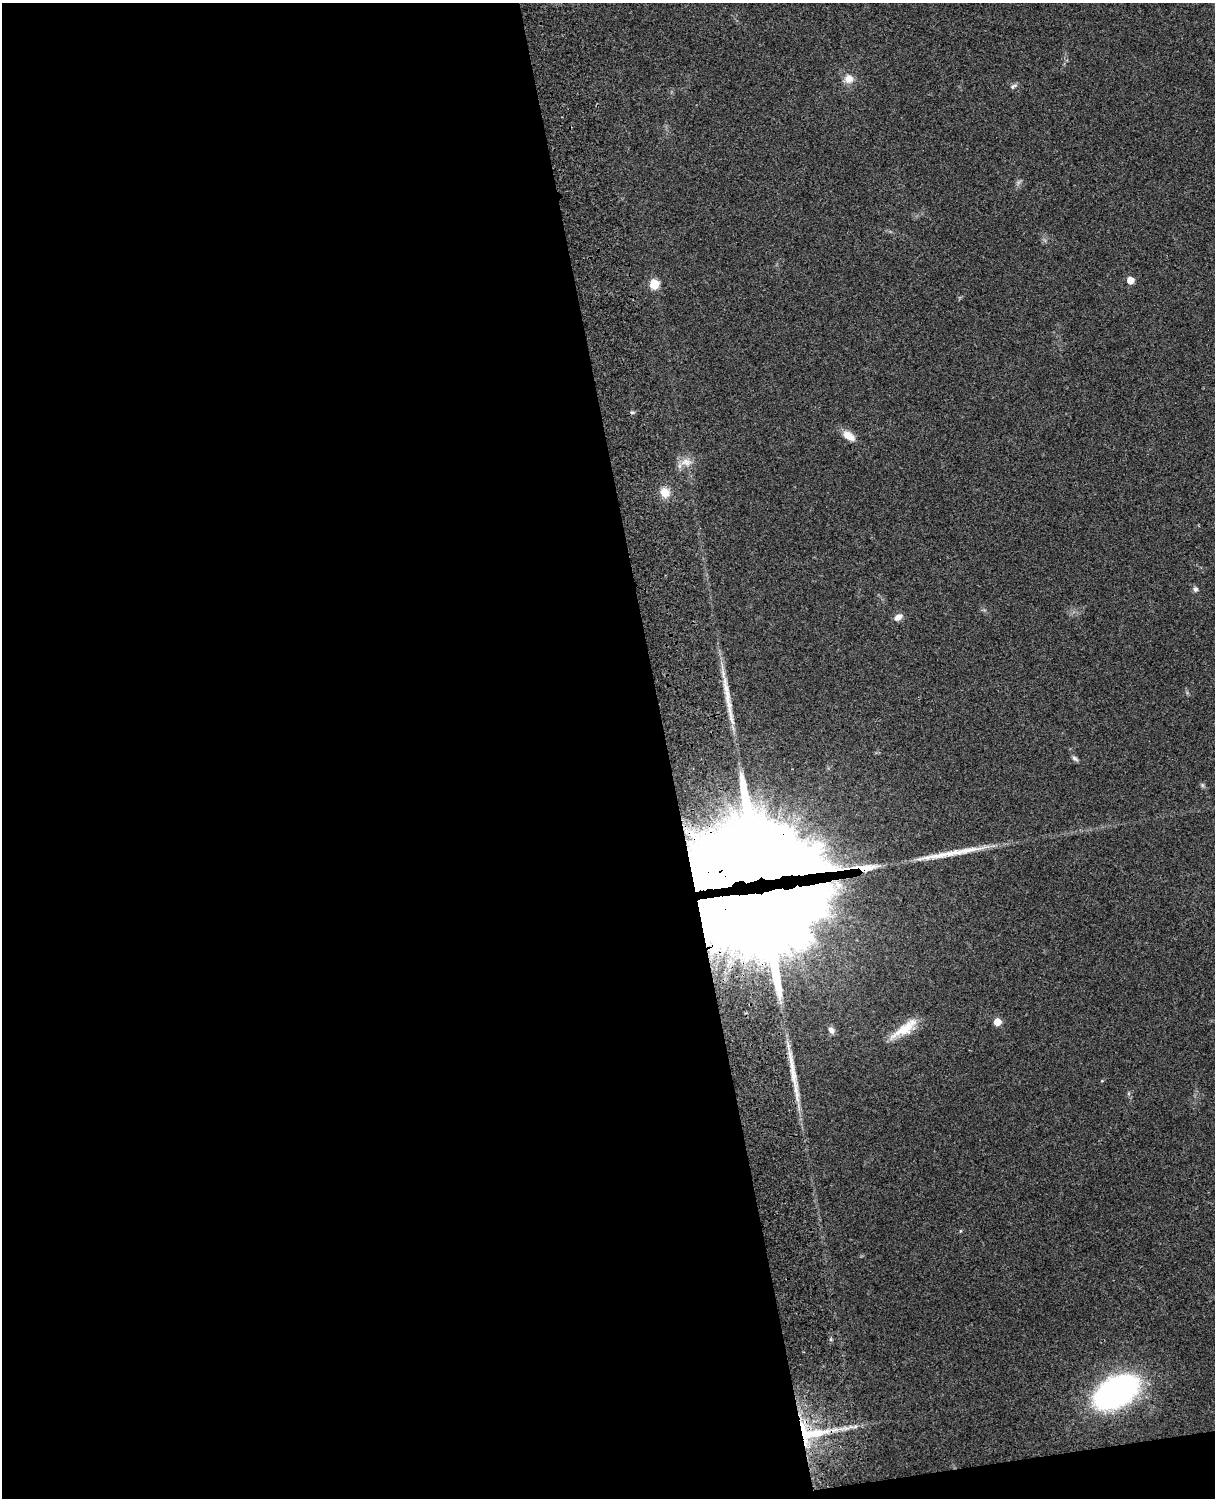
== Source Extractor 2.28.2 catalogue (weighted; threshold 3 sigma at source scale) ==
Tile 9 of 4 x 3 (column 1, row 3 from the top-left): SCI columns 119-1331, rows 164-1659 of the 5090 x 4929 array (HDU 1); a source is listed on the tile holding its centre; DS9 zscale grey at full resolution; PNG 1217 x 1500 px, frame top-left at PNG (2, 3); no overlay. Shown black and unused: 56% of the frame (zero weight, under 3 of 4 exposures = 6% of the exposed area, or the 3 px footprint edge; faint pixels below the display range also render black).
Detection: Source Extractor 2.28.2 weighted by HDU 2 'WHT'; one run over the whole footprint, this tile lists its part. Background 0.29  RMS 0.0093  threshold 0.0419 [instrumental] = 3 sigma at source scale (4.5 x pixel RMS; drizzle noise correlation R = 1.50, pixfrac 1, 0.05/0.05 arcsec/px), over >= 5 px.
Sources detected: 26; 1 inside a brighter object's white glare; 2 cosmic-ray / hot-pixel residue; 3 long thin detections or spike segments (spike, bleed or trail) — not listed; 1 inside a brighter listed object's ellipse — not listed separately; the other 19 listed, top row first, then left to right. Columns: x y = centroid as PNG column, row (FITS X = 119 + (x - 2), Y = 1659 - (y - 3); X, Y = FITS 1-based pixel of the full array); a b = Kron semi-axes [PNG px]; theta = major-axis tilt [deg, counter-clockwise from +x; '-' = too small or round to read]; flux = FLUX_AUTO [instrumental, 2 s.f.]
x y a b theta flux
849 79 12 12 - 8.5
1013 86 10 5 37 2.2
1130 280 5 5 - 13
654 284 6 5 - 40
849 436 18 9 -37 9.7
686 462 17 10 -4 9
665 492 11 11 - 11
1195 589 7 6 - 2.7
898 617 10 7 33 5.5
1075 758 9 5 -33 2.4
1202 785 7 4 -71 1.4
866 868 29 10 9 21
756 877 73 63 60 7500
997 1022 5 5 - 15
905 1029 41 12 35 23
831 1030 10 7 -56 3.6
960 1231 5 3 - 0.82
1116 1392 30 17 30 370
810 1433 48 26 0 80
Overlapping masked pixels (flux is a lower limit): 3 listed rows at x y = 866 868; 756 877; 810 1433